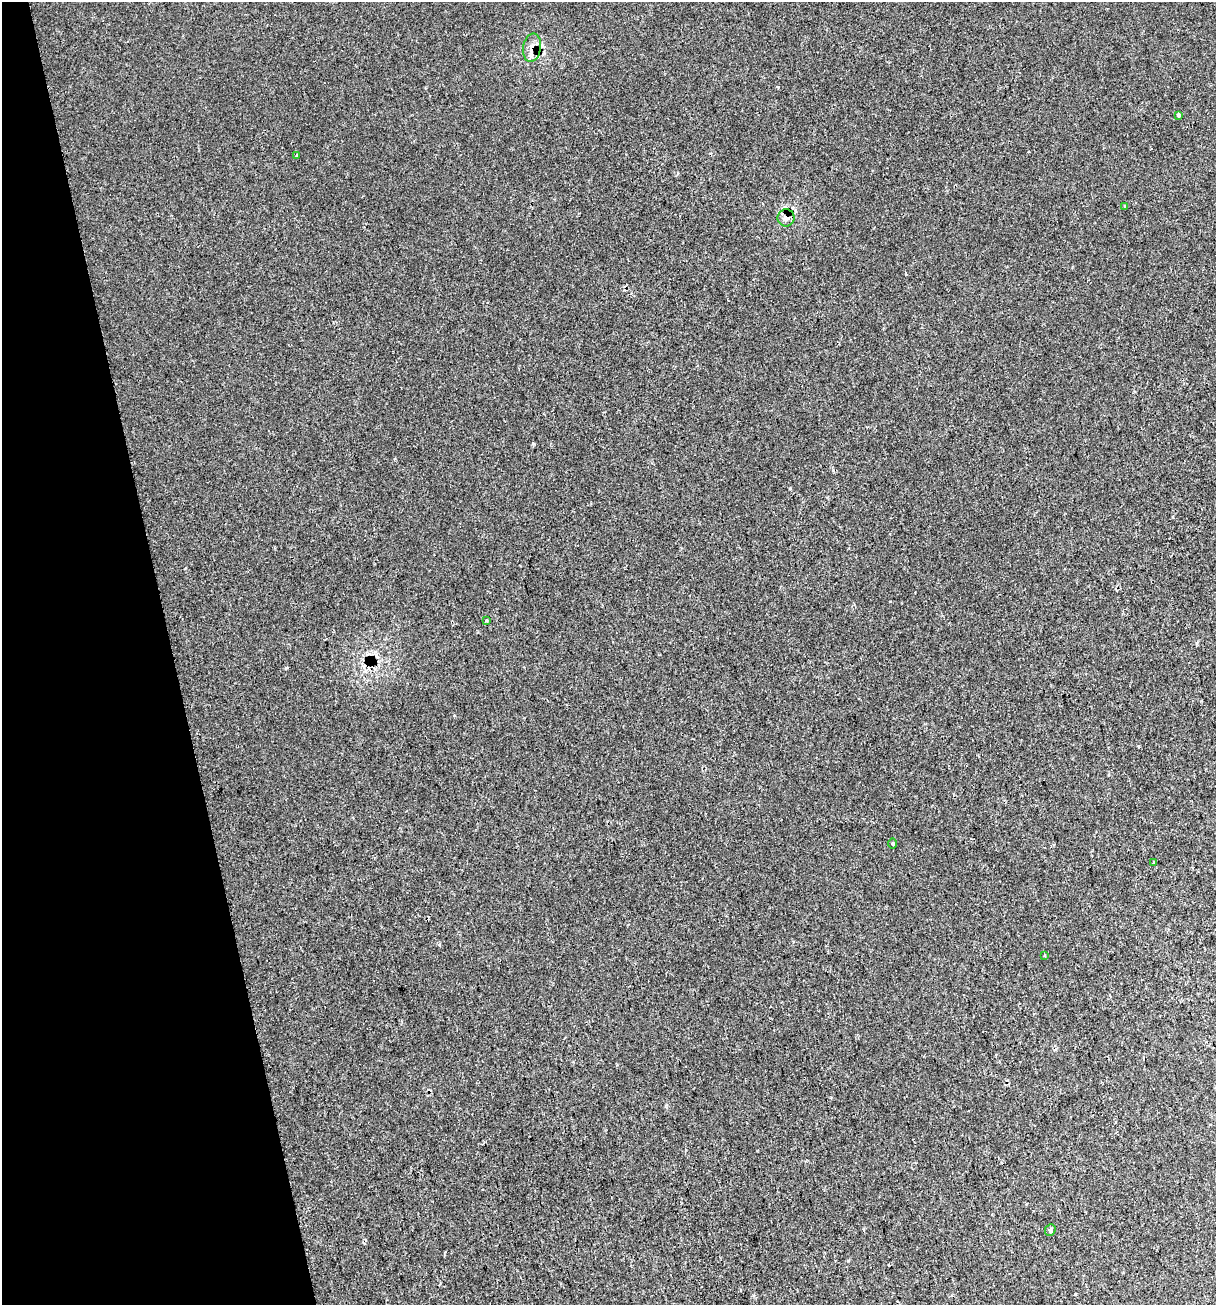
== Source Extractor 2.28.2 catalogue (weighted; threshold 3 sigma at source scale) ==
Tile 5 of 4 x 4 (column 1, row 2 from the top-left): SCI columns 120-1333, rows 2661-3963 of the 5042 x 5323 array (HDU 1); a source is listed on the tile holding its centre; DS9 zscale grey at full resolution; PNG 1218 x 1307 px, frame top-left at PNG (2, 2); each listed source drawn as its Kron ellipse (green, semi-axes under 4 px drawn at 4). Shown black and unused: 14% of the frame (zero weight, under 2 of 3 exposures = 4% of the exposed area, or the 3 px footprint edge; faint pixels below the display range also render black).
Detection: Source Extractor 2.28.2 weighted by HDU 2 'WHT'; one run over the whole footprint, this tile lists its part. Background 5.83e-04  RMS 0.0032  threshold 0.0145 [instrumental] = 3 sigma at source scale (4.5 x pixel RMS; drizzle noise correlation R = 1.50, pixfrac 1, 0.0396/0.0396 arcsec/px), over >= 5 px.
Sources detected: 12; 2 cosmic-ray / hot-pixel residue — neither listed nor drawn; the other 10 listed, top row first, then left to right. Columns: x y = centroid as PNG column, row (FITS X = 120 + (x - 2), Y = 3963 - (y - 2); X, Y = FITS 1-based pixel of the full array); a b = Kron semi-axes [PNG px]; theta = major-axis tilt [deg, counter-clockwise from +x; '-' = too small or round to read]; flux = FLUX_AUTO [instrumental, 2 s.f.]
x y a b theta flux
532 48 14 9 81 2.8
1178 115 3 3 - 1.3
297 155 3 3 - 0.69
1124 206 3 3 - 0.31
786 218 8 8 - 1.3
486 621 3 3 - 1.2
893 844 5 3 - 0.34
1153 863 3 3 - 0.78
1044 955 3 2 - 0.24
1050 1230 6 5 - 0.68
Overlapping masked pixels (flux is a lower limit): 2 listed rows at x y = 532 48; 786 218
Unlisted compact peaks at least as high as the median listed source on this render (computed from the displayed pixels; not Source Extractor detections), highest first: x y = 286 668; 790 488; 778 87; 439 945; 1139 746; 666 1105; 454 715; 848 1261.